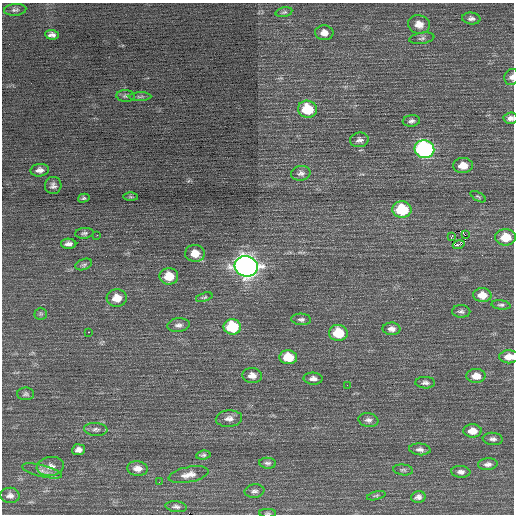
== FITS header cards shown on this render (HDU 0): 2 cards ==
NAXIS1  =                  512 / Axis length
NAXIS2  =                  512 / Axis length

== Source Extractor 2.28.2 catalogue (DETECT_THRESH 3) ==
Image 512 x 512 px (HDU 0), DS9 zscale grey, 1 PNG px = 1 image px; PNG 516 x 516 px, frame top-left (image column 1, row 512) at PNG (2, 3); each listed source drawn as its Kron ellipse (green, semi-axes under 4 px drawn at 4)
Background 0.417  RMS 0.8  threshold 2.39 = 3 sigma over >= 5 px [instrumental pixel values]
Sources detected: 78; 1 with non-positive FLUX_AUTO (blend fragments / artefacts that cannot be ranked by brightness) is neither listed nor drawn; the other 77 listed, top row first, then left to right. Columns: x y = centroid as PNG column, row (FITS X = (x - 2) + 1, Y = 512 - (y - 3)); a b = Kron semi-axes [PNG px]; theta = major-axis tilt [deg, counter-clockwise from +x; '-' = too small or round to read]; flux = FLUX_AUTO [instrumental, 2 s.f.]
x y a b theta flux
15 10 11 6 5 150
284 12 8 4 14 100
471 18 9 6 -6 180
419 24 11 9 -12 490
324 33 9 7 -4 380
52 35 7 4 -4 210
422 38 12 5 9 160
511 77 8 7 - 190
125 96 9 6 -4 130
140 97 11 4 1 120
307 109 9 8 - 2000
510 118 7 5 4 200
411 121 8 5 8 170
359 140 9 7 9 210
424 149 10 9 - 12000
463 165 10 7 1 690
40 170 9 6 5 270
301 173 10 7 11 210
53 186 8 8 - 220
131 197 7 4 -1 80
478 197 8 4 -30 77
84 198 6 4 16 87
402 210 9 8 - 2600
84 233 9 5 5 140
97 235 2 2 - 25
465 235 3 2 - 1300
451 237 4 2 - 210
505 237 10 8 -1 1200
69 244 8 5 -1 260
459 245 6 3 16 860
195 253 10 8 -6 740
84 265 8 5 19 120
246 266 11 10 - 44000
169 276 9 8 - 1000
482 295 9 7 -1 590
204 297 8 4 17 86
117 298 10 8 4 770
501 305 9 4 -6 130
461 311 9 6 -3 160
41 314 6 6 - 91
301 319 10 6 -3 160
179 325 11 7 7 220
232 327 8 7 - 2800
392 329 9 6 -1 270
88 332 3 2 - 610
338 333 9 8 - 1700
288 357 9 7 -6 1200
509 357 10 6 1 530
252 375 10 7 -6 330
476 376 9 7 0 560
313 379 9 6 -3 240
425 383 10 6 -2 180
347 385 2 2 - 29
26 394 8 6 0 130
229 419 13 8 5 340
368 420 10 7 -8 210
96 429 12 6 -3 200
473 431 9 6 -1 550
493 439 10 6 -6 200
420 449 11 6 -5 220
78 450 6 5 - 260
203 455 7 4 9 100
268 463 8 5 -4 130
488 464 10 6 5 240
50 466 13 9 9 440
137 468 10 7 -5 390
403 470 10 5 -7 110
42 471 20 6 -14 300
461 472 9 6 -6 230
188 475 20 7 11 470
159 482 2 2 - 190
254 491 10 6 7 180
10 495 9 7 -2 240
376 496 9 3 15 90
418 497 7 5 14 210
176 507 11 5 -7 160
268 513 8 4 0 82
At the frame edge (FLAGS 8, measured only in part): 4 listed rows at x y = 511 77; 510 118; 509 357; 268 513
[1 non-positive-flux detection neither listed nor drawn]